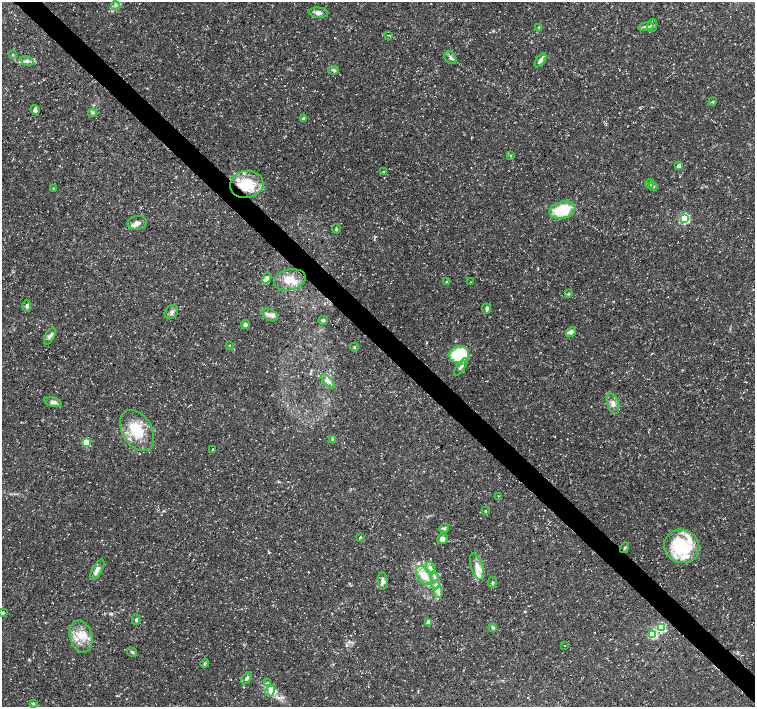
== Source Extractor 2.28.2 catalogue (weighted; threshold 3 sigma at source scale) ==
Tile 6 of 4 x 4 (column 2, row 2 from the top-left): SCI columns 1507-3011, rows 2975-4384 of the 6028 x 6015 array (HDU 1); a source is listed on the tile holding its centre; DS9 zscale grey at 2 x 2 block average (1 PNG px = mean of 2 x 2 image px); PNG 757 x 709 px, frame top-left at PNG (2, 2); each listed source drawn as its Kron ellipse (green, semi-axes under 4 px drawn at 4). Shown black and unused: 4% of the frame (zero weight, under 3 of 5 exposures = <1% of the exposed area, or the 3 px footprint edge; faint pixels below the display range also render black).
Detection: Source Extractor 2.28.2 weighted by HDU 2 'WHT'; one run over the whole footprint, this tile lists its part. Background 0.0424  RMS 0.0026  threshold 0.0117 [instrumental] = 3 sigma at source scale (4.5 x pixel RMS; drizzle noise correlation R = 1.50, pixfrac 1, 0.0396/0.0396 arcsec/px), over >= 5 px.
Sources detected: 92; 1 cosmic-ray / hot-pixel residue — neither listed nor drawn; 11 inside a brighter listed object's ellipse — not listed separately; the other 80 listed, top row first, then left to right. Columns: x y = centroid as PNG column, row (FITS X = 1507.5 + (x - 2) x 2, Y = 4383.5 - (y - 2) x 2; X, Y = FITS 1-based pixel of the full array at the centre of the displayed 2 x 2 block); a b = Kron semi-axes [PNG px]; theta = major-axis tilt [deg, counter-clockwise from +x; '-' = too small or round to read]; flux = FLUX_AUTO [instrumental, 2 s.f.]
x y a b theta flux
115 5 5 4 - 1.3
318 13 10 5 -6 3
652 25 6 5 - 1.9
646 26 8 3 8 1.5
539 27 4 3 - 0.63
388 35 3 2 - 0.41
13 55 3 3 - 0.59
450 57 7 5 -52 1.6
540 60 8 4 55 2.2
27 61 7 4 -15 1.8
334 70 5 2 - 0.79
713 101 4 2 - 0.46
35 110 5 4 - 2.6
92 113 4 4 - 1
303 119 4 3 - 1
511 156 3 2 - 0.38
679 166 3 3 - 3.3
383 172 3 3 - 0.54
247 184 17 13 9 21
650 184 4 3 - 0.95
653 187 4 3 - 0.78
53 188 3 2 - 0.33
562 210 13 8 15 22
685 219 4 3 - 61
137 223 9 7 7 3.1
336 229 5 3 - 0.67
267 278 5 4 - 2.7
290 280 16 10 14 8.8
446 282 3 2 - 0.51
470 282 2 2 - 0.23
568 294 4 2 - 0.57
27 306 6 4 90 1.1
487 308 5 3 - 1.4
171 312 7 6 - 2
270 315 8 5 -30 3
323 320 5 3 - 0.99
245 325 4 4 - 1.4
571 332 5 4 - 2.4
50 336 9 4 61 2.1
229 345 2 2 - 0.3
354 347 4 3 - 0.64
459 354 10 8 14 35
461 367 10 3 55 1.7
328 381 9 4 -45 2.3
53 402 9 4 -14 2.1
613 404 10 5 -73 3.3
137 431 22 14 -58 19
332 439 4 3 - 0.72
86 443 3 3 - 22
213 450 3 2 - 2.3
498 496 2 2 - 1
485 511 3 2 - 0.66
444 528 5 4 - 1.3
360 537 4 3 - 0.6
442 539 5 5 - 2.5
682 546 18 16 -29 40
624 548 5 3 - 0.81
430 567 5 4 - 1.7
477 567 14 6 -71 5.3
97 570 11 5 59 2.9
424 575 10 7 -54 5.6
435 577 4 4 - 1.4
383 581 9 4 -85 2.2
492 582 6 3 85 0.73
436 585 4 4 - 1.6
438 592 6 2 86 1.3
3 613 3 3 - 0.69
136 620 5 3 - 0.92
429 622 3 3 - 6
661 627 3 3 - 44
493 628 4 3 - 0.77
653 634 3 3 - 40
81 637 16 11 -75 10
565 645 2 2 - 0.21
132 652 5 3 - 1.1
205 664 4 4 - 0.83
247 678 7 3 54 1.5
267 683 3 2 - 0.52
270 691 5 4 - 2.3
33 703 4 3 - 0.72
Overlapping masked pixels (flux is a lower limit): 1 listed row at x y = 247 184
Diffuse or blended objects may show on this block-average render without a row.